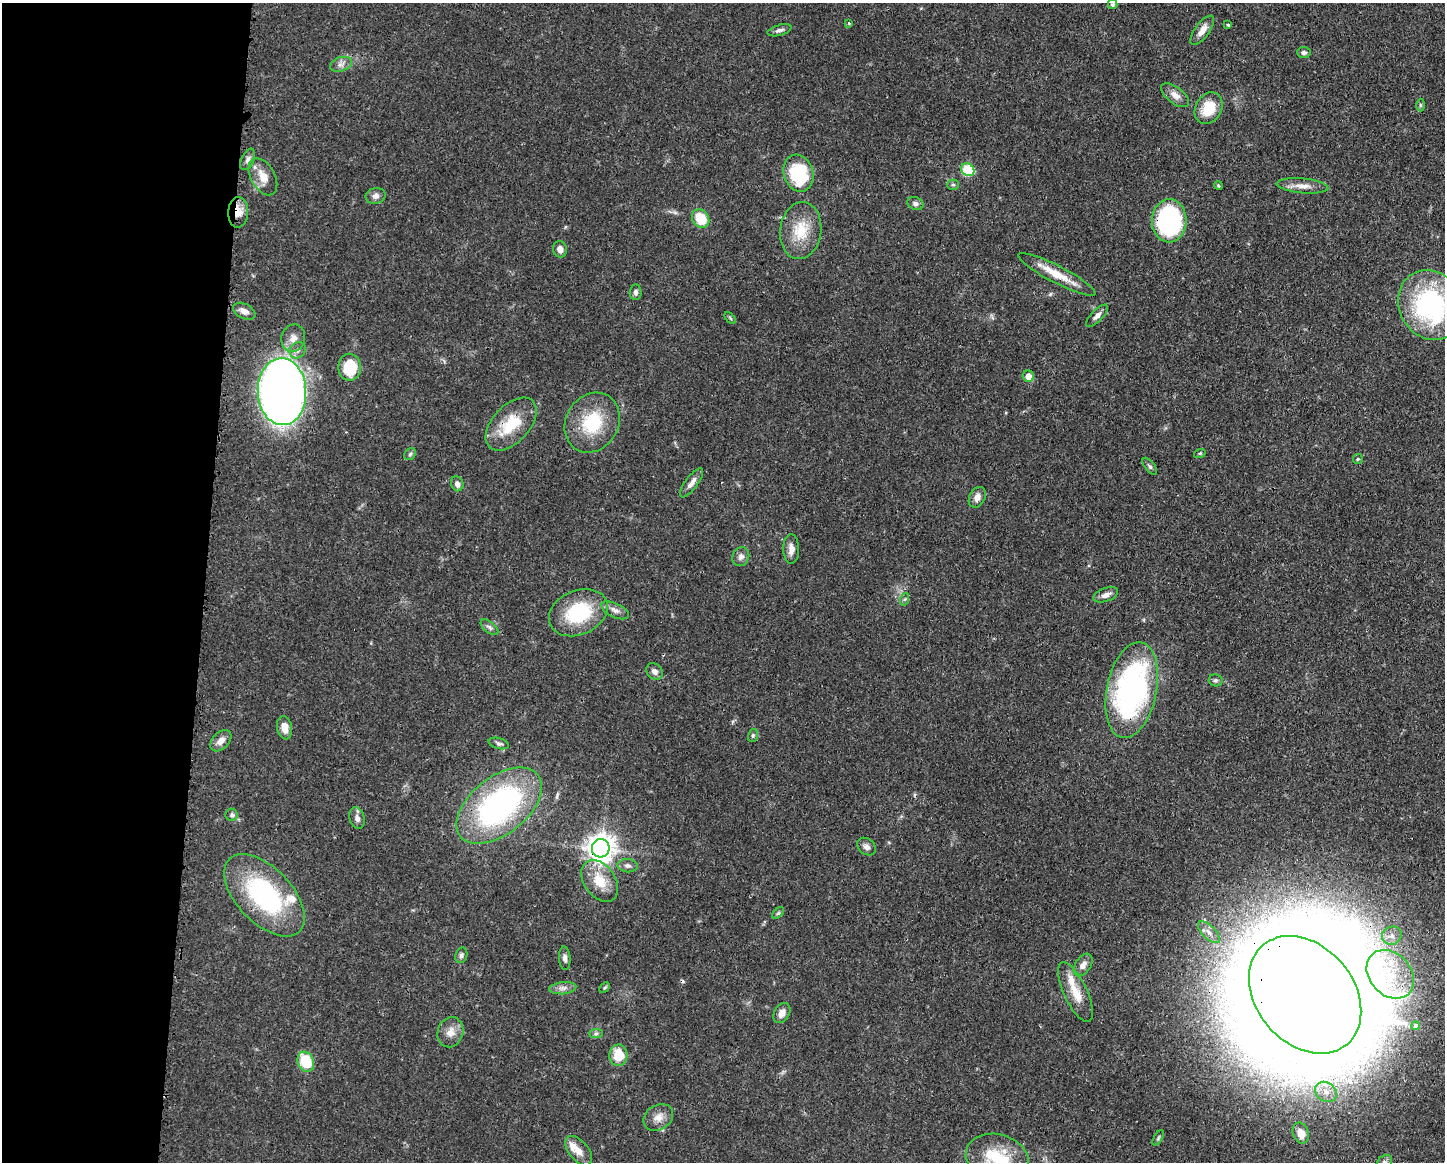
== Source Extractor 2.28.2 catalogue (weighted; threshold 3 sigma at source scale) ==
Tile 4 of 3 x 4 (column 1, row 2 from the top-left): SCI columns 119-1561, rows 2322-3481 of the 4679 x 4643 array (HDU 1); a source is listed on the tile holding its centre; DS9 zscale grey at full resolution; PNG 1447 x 1164 px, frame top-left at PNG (2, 3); each listed source drawn as its Kron ellipse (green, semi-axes under 4 px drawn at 4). Shown black and unused: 14% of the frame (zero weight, under 3 of 4 exposures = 1% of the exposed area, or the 3 px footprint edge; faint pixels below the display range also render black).
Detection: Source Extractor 2.28.2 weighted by HDU 2 'WHT'; one run over the whole footprint, this tile lists its part. Background 0.0565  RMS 0.0033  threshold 0.0147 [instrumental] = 3 sigma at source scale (4.5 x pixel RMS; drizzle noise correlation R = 1.50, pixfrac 1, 0.05/0.05 arcsec/px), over >= 5 px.
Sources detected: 97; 3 inside a brighter object's white glare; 1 cosmic-ray / hot-pixel residue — neither listed nor drawn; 3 inside a brighter listed object's ellipse — not listed separately; the other 90 listed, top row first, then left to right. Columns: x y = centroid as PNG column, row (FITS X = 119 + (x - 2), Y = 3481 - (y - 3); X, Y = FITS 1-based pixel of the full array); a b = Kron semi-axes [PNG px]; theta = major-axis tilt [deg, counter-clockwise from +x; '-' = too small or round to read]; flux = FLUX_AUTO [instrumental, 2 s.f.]
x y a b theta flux
1113 4 4 4 - 0.5
849 23 3 3 - 0.5
1228 25 3 3 - 0.54
779 30 12 5 16 1.1
1202 30 17 7 53 2.9
1304 52 7 5 -3 0.77
341 64 11 7 18 1.5
1175 95 16 8 -37 2.5
1420 105 6 4 -89 0.45
1209 108 17 13 60 8.5
248 159 11 6 65 1.2
968 170 7 6 - 20
798 173 19 14 -73 22
263 177 20 12 -61 4.7
953 185 5 5 - 0.55
1218 185 4 3 - 0.37
1302 186 26 7 -5 3.2
376 196 10 8 14 1.5
915 203 8 6 -21 0.98
238 212 15 10 87 3.9
701 219 10 8 -54 8.9
1169 221 21 17 89 49
801 231 28 20 82 10
560 249 8 7 - 1.7
1057 274 43 8 -27 7.5
636 292 8 6 86 0.97
1431 305 36 31 -60 59
244 311 12 7 -27 2.1
1097 316 14 6 46 1.4
730 318 7 4 -46 0.44
293 338 14 11 76 2.9
298 350 8 7 - 1.4
350 367 13 11 -89 13
1028 376 6 5 - 3
282 392 33 24 -88 340
592 423 31 26 59 17
511 424 32 18 47 12
1200 453 6 3 18 0.38
410 454 6 5 - 0.63
1358 459 5 5 - 0.41
1150 466 10 5 -52 0.77
692 483 17 6 54 2.2
457 484 7 6 - 1.6
977 497 11 7 62 2.2
791 549 15 8 -89 2.2
741 557 10 8 65 1.5
1106 595 13 6 20 2.1
905 599 6 4 71 0.47
615 610 15 7 -26 1.8
578 613 31 22 23 22
489 627 10 5 -38 1
655 671 9 7 -44 1.5
1216 680 7 6 - 0.67
1132 690 49 25 78 89
284 728 12 7 -79 3.1
753 735 6 5 - 0.58
221 741 12 8 46 2.3
499 743 10 5 -15 0.87
499 806 50 28 38 80
232 815 6 6 - 0.78
357 818 11 7 -71 1.7
866 847 10 7 -38 1.4
601 848 9 9 - 380
628 866 10 6 -6 1.2
600 881 23 15 -55 8
264 895 50 27 -46 46
778 913 7 4 44 0.53
1209 932 14 6 -45 2.2
1392 936 10 9 - 2.3
461 955 8 6 71 0.91
565 958 11 6 -85 1.3
1083 965 12 7 57 2
1390 974 27 20 -48 16
563 988 13 6 6 1.7
605 988 6 4 45 0.41
1075 992 32 11 -65 6.6
1305 995 65 49 -50 1800
782 1013 11 7 59 2.5
1415 1026 4 4 - 0.51
450 1032 15 12 70 3.3
596 1033 7 4 1 0.68
618 1055 10 9 - 7.4
306 1062 10 8 -68 12
1326 1092 11 9 -36 3.2
658 1117 16 12 34 3.1
1301 1133 11 8 -69 4.2
1158 1138 9 3 61 0.5
579 1151 17 10 -50 3.2
997 1158 32 24 -17 18
1384 1162 8 6 45 1
Overlapping masked pixels (flux is a lower limit): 6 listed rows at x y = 238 212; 1169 221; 511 424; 601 848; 264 895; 1305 995
Isophote crosses this tile's border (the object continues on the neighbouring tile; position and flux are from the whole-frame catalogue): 3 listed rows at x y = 1431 305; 997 1158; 1384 1162